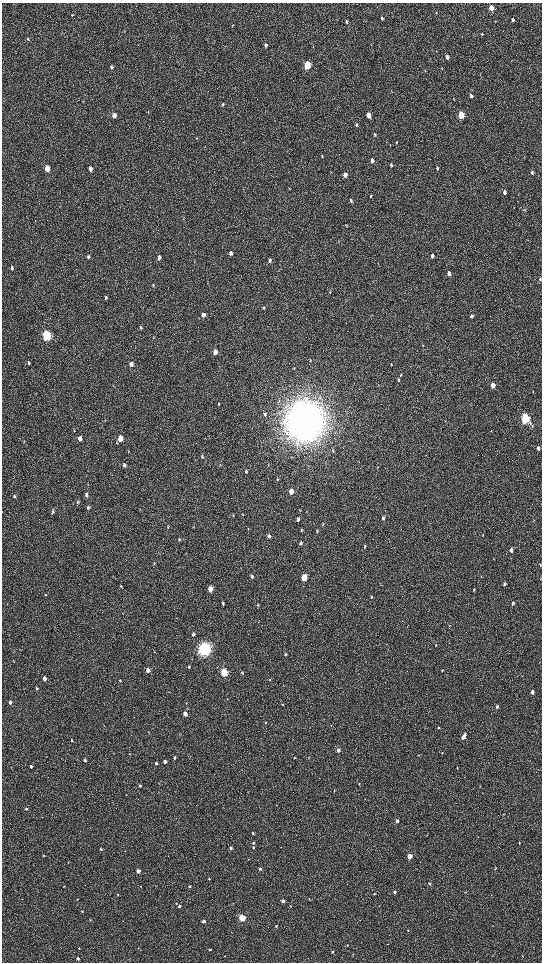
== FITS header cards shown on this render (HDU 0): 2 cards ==
NAXIS1  =                 1080 / length of data axis 1
NAXIS2  =                 1920 / length of data axis 2

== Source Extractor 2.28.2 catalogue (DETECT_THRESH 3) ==
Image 1080 x 1920 px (HDU 0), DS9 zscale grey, zoomed out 1/2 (1 PNG px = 2 x 2 image px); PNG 544 x 964 px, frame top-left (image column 1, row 1919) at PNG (2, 3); no overlay
Background 516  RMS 35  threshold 104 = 3 sigma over >= 5 px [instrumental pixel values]
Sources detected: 196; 5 cannot appear on this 1/2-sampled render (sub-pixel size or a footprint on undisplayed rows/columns) and are not listed; the other 191 listed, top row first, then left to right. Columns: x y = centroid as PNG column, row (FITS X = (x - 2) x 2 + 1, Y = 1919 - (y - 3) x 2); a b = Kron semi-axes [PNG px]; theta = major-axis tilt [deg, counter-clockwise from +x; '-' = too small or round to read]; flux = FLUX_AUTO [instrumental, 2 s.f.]
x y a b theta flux
491 8 4 3 - 1.3e+05
72 15 3 3 - 5.4e+03
382 18 4 3 - 1.1e+04
513 20 4 3 - 1.6e+04
346 22 4 3 - 1.4e+04
232 25 3 2 - 3.4e+03
482 34 3 3 - 7.5e+03
28 39 4 3 - 7.7e+03
266 45 5 3 - 1.6e+04
447 57 4 3 - 4.7e+04
307 65 4 3 - 4.0e+05
111 67 4 3 - 1.2e+04
441 68 3 2 - 3.5e+03
425 70 3 2 - 2.8e+03
471 96 4 3 - 1.9e+04
223 104 4 3 - 7.7e+03
114 115 4 3 - 6.3e+04
369 115 4 3 - 7.0e+04
461 115 4 3 - 3.1e+05
356 125 4 3 - 9.3e+03
375 134 5 3 - 9.5e+03
396 142 4 3 - 5.6e+03
322 156 4 3 - 5.1e+03
372 161 5 3 - 2.5e+04
391 165 5 4 - 1.2e+04
47 168 4 3 - 1.2e+05
437 168 4 3 - 9.6e+03
90 169 4 3 - 3.7e+04
532 173 5 3 - 1.2e+04
345 175 4 3 - 4.5e+04
505 192 4 3 - 3.0e+04
371 196 5 3 - 9.6e+03
351 201 5 3 - 1.2e+04
525 210 4 2 - 5.1e+03
346 225 5 3 - 5.5e+03
231 253 5 4 - 2.3e+04
432 256 4 3 - 2.4e+04
88 257 5 4 - 1.1e+04
159 257 5 4 - 2.9e+04
270 260 6 4 80 1.5e+04
12 268 5 3 - 1.1e+04
449 273 5 3 - 3.4e+04
540 279 5 3 - 9.9e+03
153 286 5 2 - 6.1e+03
330 292 3 3 - 4.8e+03
106 297 4 3 - 1.1e+04
264 308 4 3 - 7.4e+03
203 315 5 4 - 3.5e+04
471 316 4 3 - 1.2e+04
141 327 5 4 - 9.9e+03
46 335 5 4 - 9.6e+05
423 345 5 2 - 4.1e+03
215 352 4 3 - 5.1e+04
310 360 3 3 - 4.5e+03
29 363 5 3 - 9.9e+03
131 364 5 4 - 3.2e+04
391 364 4 2 - 4.4e+03
401 375 5 3 - 6.8e+03
398 380 5 4 - 7.7e+03
493 385 4 3 - 7.6e+04
219 404 4 3 - 5.0e+03
264 414 5 4 - 1.0e+04
525 418 4 3 - 9.9e+05
305 421 15 13 82 2.3e+07
80 438 5 4 - 4.1e+04
120 438 5 3 - 1.2e+05
538 448 4 3 - 1.9e+04
333 451 5 3 - 7.4e+03
202 457 5 3 - 9.1e+03
124 465 4 3 - 1.4e+04
377 467 3 3 - 4.2e+03
246 471 5 3 - 9.8e+03
277 479 3 3 - 5.2e+03
291 491 4 3 - 6.5e+04
86 495 6 4 -88 1.5e+04
14 496 5 3 - 7.7e+03
77 502 5 2 - 4.6e+03
88 508 4 4 - 1.1e+04
53 511 5 4 - 1.4e+04
300 511 4 2 - 3.8e+03
233 516 5 2 - 6.1e+03
383 518 4 3 - 1.6e+04
298 519 4 3 - 2.1e+04
323 524 5 2 - 4.1e+03
168 527 5 2 - 5.3e+03
302 530 5 3 - 6.2e+03
317 531 4 2 - 4.6e+03
483 535 3 2 - 3.4e+03
269 536 4 4 - 1.2e+04
179 540 5 4 - 9.0e+03
301 543 4 3 - 1.3e+04
365 546 4 3 - 8.9e+03
511 550 4 3 - 2.4e+04
154 564 4 2 - 5.4e+03
540 565 5 3 - 8.7e+03
252 576 4 3 - 1.5e+04
304 577 4 3 - 2.1e+05
481 577 3 2 - 2.6e+03
505 584 4 3 - 1.3e+04
121 586 4 3 - 6.5e+03
210 589 4 3 - 8.3e+04
474 589 4 3 - 6.9e+03
45 595 4 3 - 5.9e+03
372 597 4 3 - 5.6e+03
513 603 4 3 - 1.9e+04
223 604 4 3 - 1.0e+04
258 605 4 3 - 6.8e+03
449 625 3 2 - 4.3e+03
193 634 4 3 - 1.8e+04
436 645 4 2 - 5.1e+03
204 649 6 5 - 3.1e+06
154 652 3 2 - 2.4e+03
285 654 4 3 - 1.0e+04
189 667 4 3 - 6.3e+03
148 670 4 3 - 3.5e+04
442 670 4 3 - 6.6e+03
224 672 4 3 - 4.3e+05
242 673 4 3 - 5.6e+03
44 678 4 3 - 4.2e+04
120 680 4 3 - 5.0e+03
269 680 3 2 - 3.5e+03
37 689 3 3 - 8.0e+03
532 692 4 3 - 3.5e+04
10 702 3 3 - 2.3e+04
186 703 3 2 - 3.1e+03
283 704 4 3 - 3.8e+03
497 706 4 3 - 1.3e+04
185 714 4 4 - 3.9e+04
266 722 4 3 - 4.5e+03
331 725 3 2 - 3.5e+03
438 728 4 3 - 7.8e+03
463 737 6 3 63 6.5e+04
71 740 4 2 - 5.1e+03
338 750 4 3 - 2.6e+04
442 753 3 3 - 4.7e+03
129 754 3 2 - 2.5e+03
418 755 4 2 - 4.5e+03
309 757 3 3 - 3.6e+03
174 758 3 3 - 1.0e+04
295 758 3 3 - 5.3e+03
85 760 4 3 - 9.1e+03
165 761 3 3 - 2.2e+04
156 763 4 3 - 1.3e+04
31 766 4 3 - 1.6e+04
457 768 3 2 - 3.4e+03
359 783 3 2 - 4.1e+03
140 786 3 3 - 8.5e+03
334 791 3 2 - 3.0e+03
365 799 3 2 - 2.2e+03
26 809 4 3 - 7.4e+03
504 814 3 2 - 3.3e+03
397 821 4 3 - 2.1e+04
253 833 4 3 - 8.2e+03
253 843 3 3 - 9.3e+03
519 843 3 3 - 6.0e+03
231 848 3 3 - 1.8e+04
253 848 3 3 - 7.9e+03
101 849 3 3 - 6.8e+03
43 855 4 3 - 5.8e+03
410 856 3 3 - 1.1e+05
248 859 3 2 - 3.0e+03
495 868 5 2 - 5.5e+03
260 869 3 3 - 1.3e+04
138 871 3 3 - 5.8e+04
209 879 3 3 - 6.8e+03
430 883 3 3 - 9.5e+03
64 886 3 2 - 2.8e+03
189 886 3 3 - 7.4e+03
395 892 3 3 - 1.5e+04
118 894 3 3 - 4.3e+03
374 894 3 2 - 5.6e+03
77 899 3 2 - 2.9e+03
309 899 3 2 - 3.9e+03
282 901 3 3 - 2.9e+04
176 903 3 2 - 4.0e+03
179 906 4 3 - 1.0e+04
82 911 3 3 - 5.0e+03
242 918 3 3 - 4.3e+05
90 920 3 2 - 3.9e+03
203 921 3 3 - 2.8e+04
276 926 3 3 - 8.3e+03
408 930 3 2 - 4.0e+03
387 944 3 2 - 2.9e+03
347 945 3 2 - 4.7e+03
79 948 3 2 - 3.9e+03
138 948 2 2 - 2.3e+03
210 950 3 3 - 5.3e+03
333 952 3 3 - 8.9e+03
522 956 3 2 - 2.8e+03
78 959 3 3 - 1.8e+04
477 962 2 2 - 1.9e+03
At the frame edge (FLAGS 8, measured only in part): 2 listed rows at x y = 540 565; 477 962
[5 sub-pixel or undisplayed-footprint detections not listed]